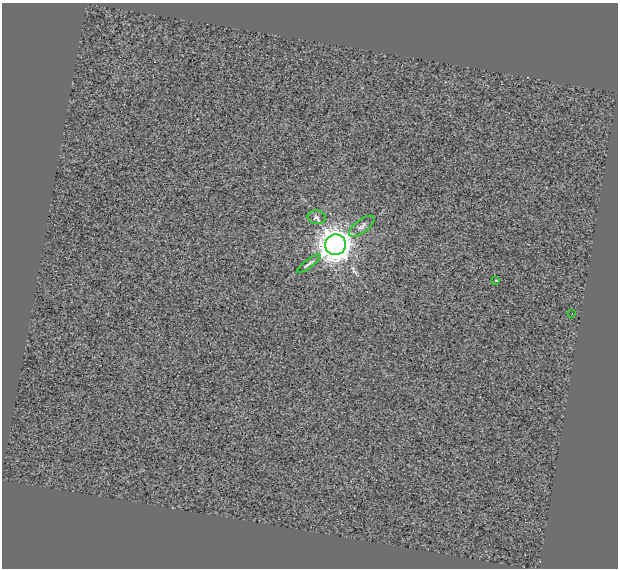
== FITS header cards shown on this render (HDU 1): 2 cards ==
NAXIS1  =                  616
NAXIS2  =                  566

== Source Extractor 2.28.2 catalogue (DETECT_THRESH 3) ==
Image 616 x 566 px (HDU 1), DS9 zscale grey, 1 PNG px = 1 image px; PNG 620 x 570 px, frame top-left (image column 1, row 566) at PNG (2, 3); each listed source drawn as its Kron ellipse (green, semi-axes under 4 px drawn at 4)
Background 0.108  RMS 7.6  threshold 22.9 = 3 sigma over >= 5 px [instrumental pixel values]
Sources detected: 6; all 6 listed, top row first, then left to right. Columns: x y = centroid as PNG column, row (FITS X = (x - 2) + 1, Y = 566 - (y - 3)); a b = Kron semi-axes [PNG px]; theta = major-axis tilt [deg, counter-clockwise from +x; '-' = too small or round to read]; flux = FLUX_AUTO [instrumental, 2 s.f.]
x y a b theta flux
317 217 9 6 -10 1700
362 226 15 6 36 2100
335 245 10 10 - 940000
309 264 14 3 37 1300
496 280 3 3 - 2400
572 313 2 2 - 290